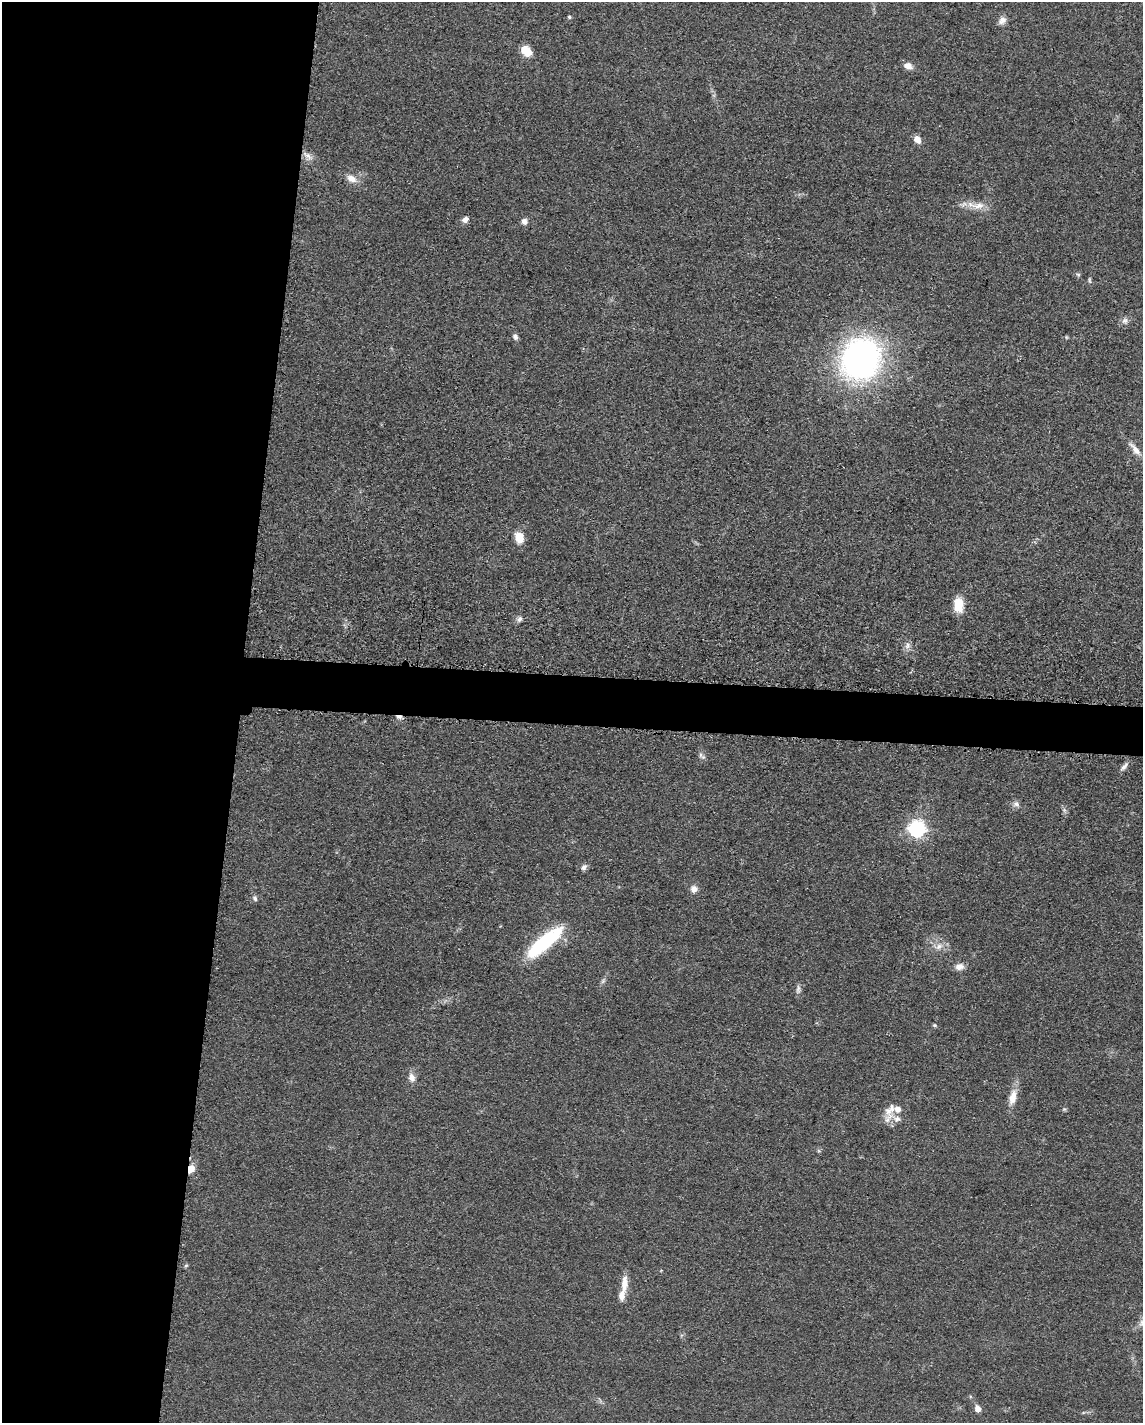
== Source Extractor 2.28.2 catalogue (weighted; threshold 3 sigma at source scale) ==
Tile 5 of 4 x 3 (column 1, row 2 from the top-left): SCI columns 16-1156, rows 1650-3070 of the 4592 x 4659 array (HDU 1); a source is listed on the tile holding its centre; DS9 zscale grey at full resolution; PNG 1145 x 1425 px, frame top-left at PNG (2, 2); no overlay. Shown black and unused: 24% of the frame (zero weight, under 3 of 5 exposures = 4% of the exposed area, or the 3 px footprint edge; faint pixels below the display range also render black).
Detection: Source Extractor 2.28.2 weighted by HDU 2 'WHT'; one run over the whole footprint, this tile lists its part. Background 0.0477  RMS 0.0055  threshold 0.0247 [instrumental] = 3 sigma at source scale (4.5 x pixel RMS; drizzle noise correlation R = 1.50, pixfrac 1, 0.05/0.05 arcsec/px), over >= 5 px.
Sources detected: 47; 1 cosmic-ray / hot-pixel residue — not listed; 2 inside a brighter listed object's ellipse — not listed separately; the other 44 listed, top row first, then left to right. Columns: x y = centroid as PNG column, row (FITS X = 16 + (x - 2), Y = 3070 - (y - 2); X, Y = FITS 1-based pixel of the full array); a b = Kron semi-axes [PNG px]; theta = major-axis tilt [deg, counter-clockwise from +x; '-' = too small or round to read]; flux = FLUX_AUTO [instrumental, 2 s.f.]
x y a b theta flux
569 17 4 4 - 0.79
1002 20 12 9 50 3
526 51 12 8 -44 8.5
908 66 10 7 -24 3.7
917 139 9 6 -52 4.2
308 156 14 5 -31 2.9
351 179 14 9 -28 4.7
979 206 22 9 4 6.6
465 219 7 6 - 2.7
524 221 7 7 - 2.5
1078 274 6 4 -18 0.78
1090 280 8 4 -81 0.84
1125 321 10 8 15 2.3
515 337 7 6 - 1.7
1066 337 6 3 -72 0.53
861 359 35 31 56 190
1135 449 23 7 -49 5.1
519 537 12 8 -74 8.2
959 605 17 11 -87 8.7
519 619 8 6 49 1.7
907 646 9 6 84 2.1
701 755 8 4 90 1.4
1124 767 14 5 48 2.2
1016 804 9 7 -3 2.1
1064 810 7 4 -71 1.2
917 829 7 7 - 180
584 867 9 6 49 1.9
694 889 7 7 - 3.3
255 898 8 5 -64 1.2
544 942 45 13 40 43
939 946 11 7 36 3.3
959 967 10 8 10 3.8
798 989 12 5 88 1.8
935 1025 5 4 - 0.9
412 1077 11 8 -75 3.4
1012 1098 21 10 76 6.7
890 1109 23 12 50 6.8
1064 1109 5 5 - 0.76
897 1119 12 9 -26 4.1
191 1169 9 7 60 4.4
186 1266 6 3 20 0.65
624 1283 22 8 87 6.4
1142 1322 14 8 46 3.8
978 1409 7 6 - 3.5
Overlapping masked pixels (flux is a lower limit): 1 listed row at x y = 191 1169
Isophote crosses this tile's border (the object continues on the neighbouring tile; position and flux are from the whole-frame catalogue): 1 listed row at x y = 1142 1322